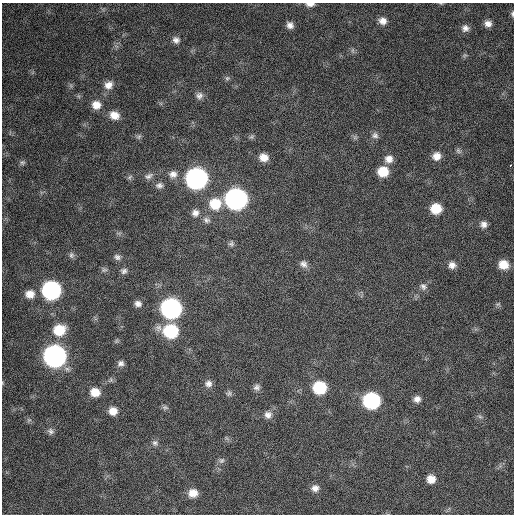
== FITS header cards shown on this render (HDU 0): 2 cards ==
NAXIS1  =                  512 / Axis length
NAXIS2  =                  512 / Axis length

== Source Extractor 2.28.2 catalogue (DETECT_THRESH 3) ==
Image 512 x 512 px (HDU 0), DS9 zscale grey, 1 PNG px = 1 image px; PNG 516 x 516 px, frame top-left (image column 1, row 512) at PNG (2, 3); no overlay
Background 500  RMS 22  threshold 66.7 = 3 sigma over >= 5 px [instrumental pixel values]
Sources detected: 71; all 71 listed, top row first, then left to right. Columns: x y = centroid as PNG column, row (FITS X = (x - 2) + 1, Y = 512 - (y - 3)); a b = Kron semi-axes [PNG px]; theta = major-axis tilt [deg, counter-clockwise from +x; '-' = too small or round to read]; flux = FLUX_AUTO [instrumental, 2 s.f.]
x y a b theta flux
310 4 11 5 1 7600
512 14 7 4 -87 2500
383 21 10 8 -15 10000
488 24 8 7 - 8400
290 25 8 7 - 8100
465 28 9 8 - 7400
176 40 10 9 - 7400
352 50 7 4 90 2800
465 55 6 5 - 2400
227 78 7 6 - 3100
108 85 12 10 41 13000
199 96 10 9 - 7000
96 105 10 9 - 16000
114 115 11 9 -24 15000
375 135 9 8 - 5800
139 137 8 5 49 3400
458 151 9 6 -42 3800
436 156 10 9 - 13000
263 157 9 8 - 15000
389 159 11 10 - 11000
22 163 7 6 - 3200
510 165 3 3 - 3400
383 172 10 9 - 34000
173 174 11 10 - 11000
149 176 13 7 22 7100
130 177 8 5 38 3100
196 179 11 11 - 750000
159 185 11 8 2 6300
236 199 11 11 - 770000
215 204 12 12 - 42000
436 208 9 9 - 37000
195 213 10 9 - 8800
206 220 10 8 -17 6700
484 224 9 8 - 7800
231 243 8 7 - 4000
71 255 9 7 -90 4300
117 257 9 8 - 5400
303 264 11 9 -40 7700
452 265 9 9 - 8600
503 265 10 9 - 23000
104 270 9 7 4 3700
124 271 9 7 24 5100
423 286 10 8 -49 6100
51 290 11 10 - 400000
30 294 10 9 - 15000
138 304 9 8 - 7000
498 304 7 5 13 3100
171 308 11 10 - 610000
59 330 13 11 15 40000
170 331 12 10 -14 110000
55 356 11 11 - 910000
121 363 8 7 - 5600
3 383 5 3 - 1300
208 384 9 8 - 7500
257 387 9 8 - 5800
320 388 10 9 - 83000
95 392 11 9 -13 20000
229 393 8 7 - 4100
417 399 8 7 - 8200
371 401 11 10 - 240000
165 407 8 6 -16 3500
113 411 9 8 - 15000
268 415 10 10 - 9100
480 417 7 4 -2 3100
29 420 6 6 - 3200
51 431 9 8 - 5500
155 443 8 8 - 4700
221 460 8 7 - 4500
431 479 9 8 - 15000
315 488 9 8 - 9000
193 493 10 9 - 17000
At the frame edge (FLAGS 8, measured only in part): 3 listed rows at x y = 310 4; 512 14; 3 383